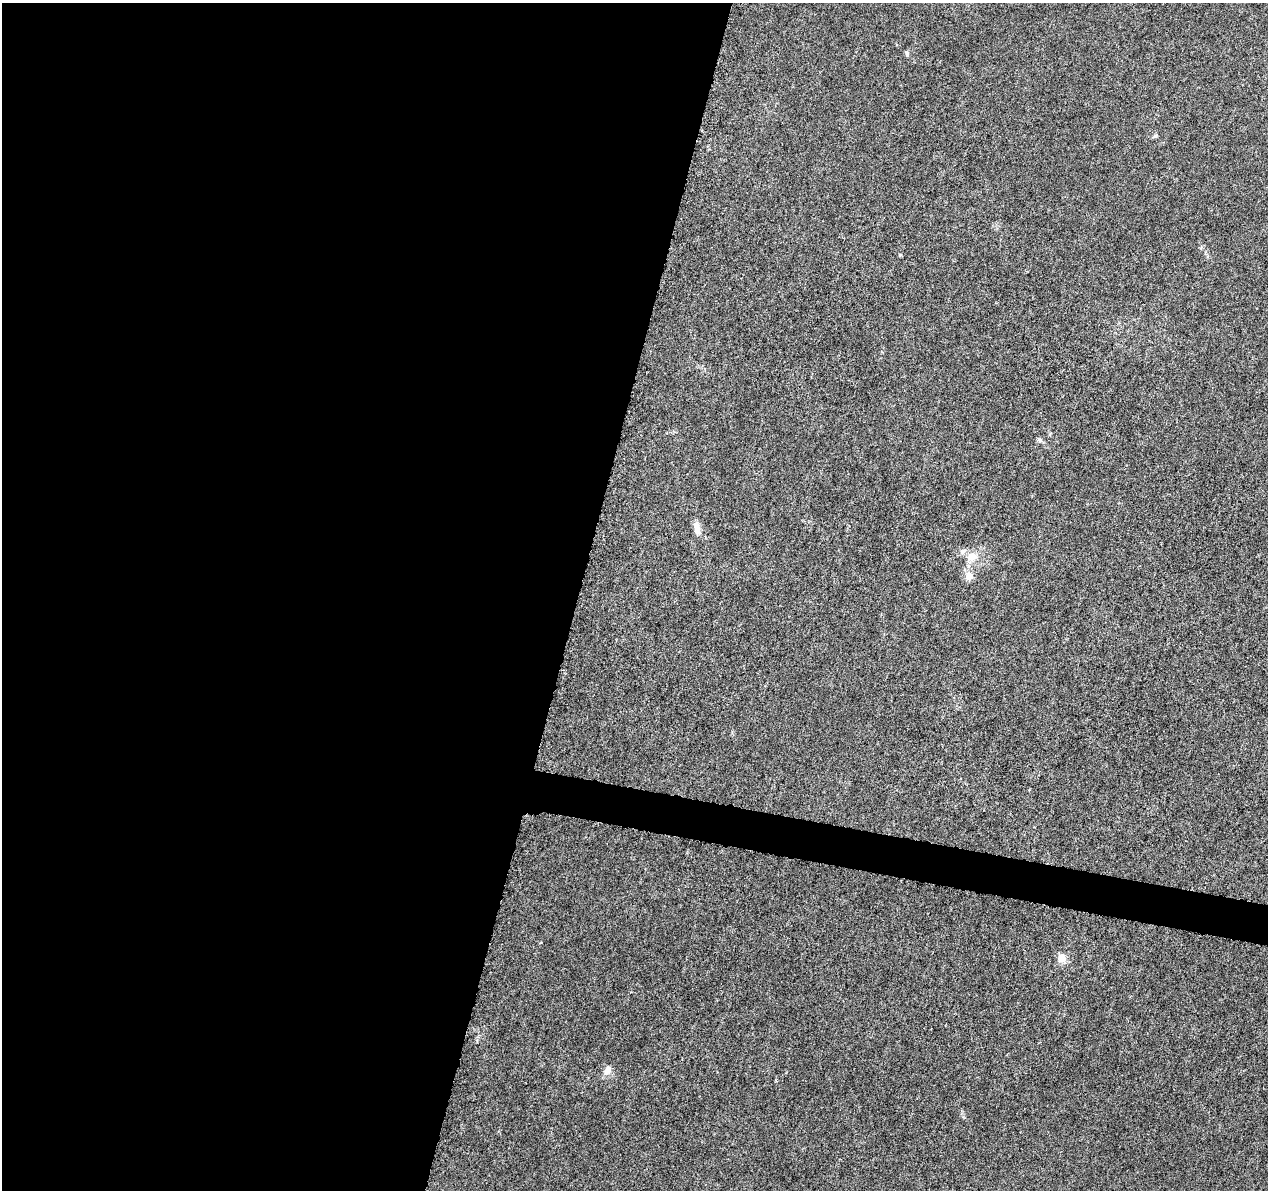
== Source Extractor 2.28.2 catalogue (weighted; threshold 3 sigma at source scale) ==
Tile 5 of 4 x 4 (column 1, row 2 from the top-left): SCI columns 6-1271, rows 2609-3796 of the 5093 x 5273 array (HDU 1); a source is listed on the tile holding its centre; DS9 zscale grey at full resolution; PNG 1270 x 1192 px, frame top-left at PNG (2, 3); no overlay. Shown black and unused: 48% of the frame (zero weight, under 5 of 10 exposures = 1% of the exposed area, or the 3 px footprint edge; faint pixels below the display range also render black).
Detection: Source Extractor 2.28.2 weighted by HDU 2 'WHT'; one run over the whole footprint, this tile lists its part. Background 5.98e-04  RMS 8.6e-04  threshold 0.00351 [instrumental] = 3 sigma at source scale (4.09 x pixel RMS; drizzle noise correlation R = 1.36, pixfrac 0.8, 0.0396/0.0396 arcsec/px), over >= 5 px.
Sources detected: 9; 1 inside a brighter listed object's ellipse — not listed separately; the other 8 listed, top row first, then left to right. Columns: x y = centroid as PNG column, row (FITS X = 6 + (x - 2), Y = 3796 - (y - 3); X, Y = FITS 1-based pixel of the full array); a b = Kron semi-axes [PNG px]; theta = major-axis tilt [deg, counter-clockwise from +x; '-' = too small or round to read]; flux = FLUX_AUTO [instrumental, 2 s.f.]
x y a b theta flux
907 54 6 5 - 0.14
1156 136 7 4 8 0.12
1040 440 6 5 - 0.17
697 528 14 6 -81 0.74
972 557 18 11 35 0.95
969 576 6 6 - 0.93
1061 958 5 5 - 1.9
607 1070 12 8 60 0.51